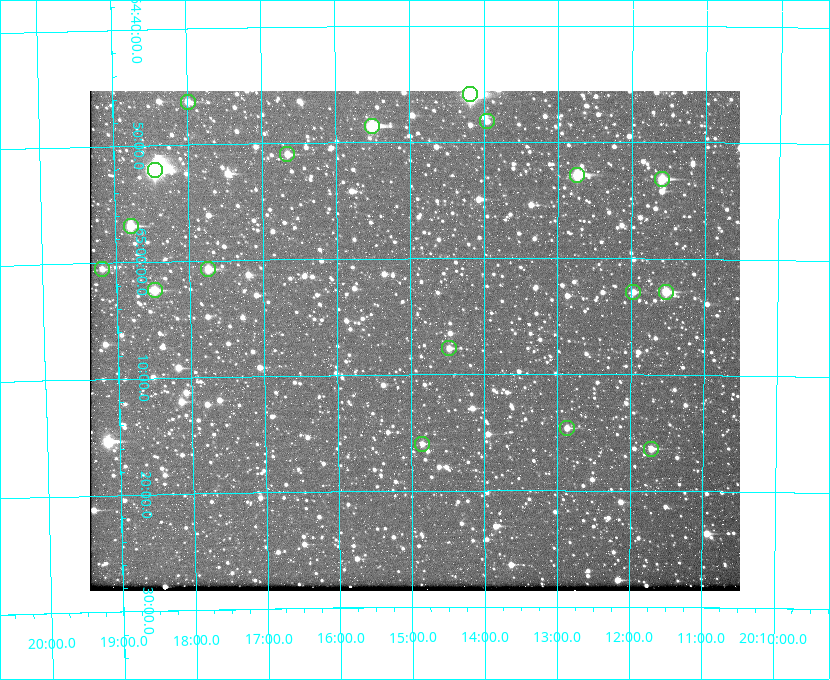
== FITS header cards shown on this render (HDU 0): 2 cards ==
NAXIS1  =                  650 / Width of table row in bytes
NAXIS2  =                  500 / Number of rows in table

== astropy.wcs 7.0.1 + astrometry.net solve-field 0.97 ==
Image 650 x 500 px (HDU 0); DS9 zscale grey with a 90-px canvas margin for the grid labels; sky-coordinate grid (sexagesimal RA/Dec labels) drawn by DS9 from the SOLVED WCS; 18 Tycho-2 reference stars matched to detected sources circled (green)
Header WCS: none
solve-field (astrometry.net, Tycho-2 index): SOLVED blind (the file carries no WCS)
Solved WCS: RA---TAN-SIP/DEC--TAN-SIP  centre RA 20:14:57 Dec +65:07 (303.74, +65.12 deg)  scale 5.17 arcsec/px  FOV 56.0' x 43.0'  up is -180 deg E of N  parity flipped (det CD > 0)
(file carries no celestial WCS; the grid is the blind solution)
Tycho-2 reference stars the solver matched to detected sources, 18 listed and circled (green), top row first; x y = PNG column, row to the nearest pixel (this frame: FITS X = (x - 90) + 1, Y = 500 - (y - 91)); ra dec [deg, ICRS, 3 dp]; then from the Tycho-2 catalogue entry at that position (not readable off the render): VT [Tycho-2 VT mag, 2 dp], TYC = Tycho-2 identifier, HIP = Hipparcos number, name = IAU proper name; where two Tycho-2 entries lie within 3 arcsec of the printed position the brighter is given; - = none
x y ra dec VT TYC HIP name
470 94 303.544 +64.765 7.36 4240-620-1 99731 -
188 102 304.497 +64.771 11.19 4241-1649-1 - -
487 121 303.488 +64.804 11.29 4240-68-1 - -
372 126 303.878 +64.810 8.93 4240-794-1 - -
287 154 304.164 +64.849 10.65 4240-315-1 - -
155 170 304.612 +64.868 7.89 4241-1703-1 100101 -
577 175 303.184 +64.880 9.02 4240-488-1 - -
662 179 302.897 +64.886 9.40 4240-717-1 - -
131 226 304.698 +64.948 10.27 4241-1684-1 - -
102 269 304.798 +65.009 11.15 4241-1628-1 - -
208 269 304.437 +65.012 10.41 4241-1775-1 - -
155 290 304.620 +65.041 10.25 4241-1573-1 - -
633 292 302.992 +65.048 11.44 4240-88-1 - -
666 292 302.882 +65.048 10.25 4240-98-1 - -
449 348 303.620 +65.129 11.18 4240-34-1 - -
567 428 303.217 +65.244 11.17 4240-236-1 - -
422 444 303.713 +65.266 11.45 4240-564-1 - -
651 449 302.928 +65.273 10.74 4240-760-1 - -